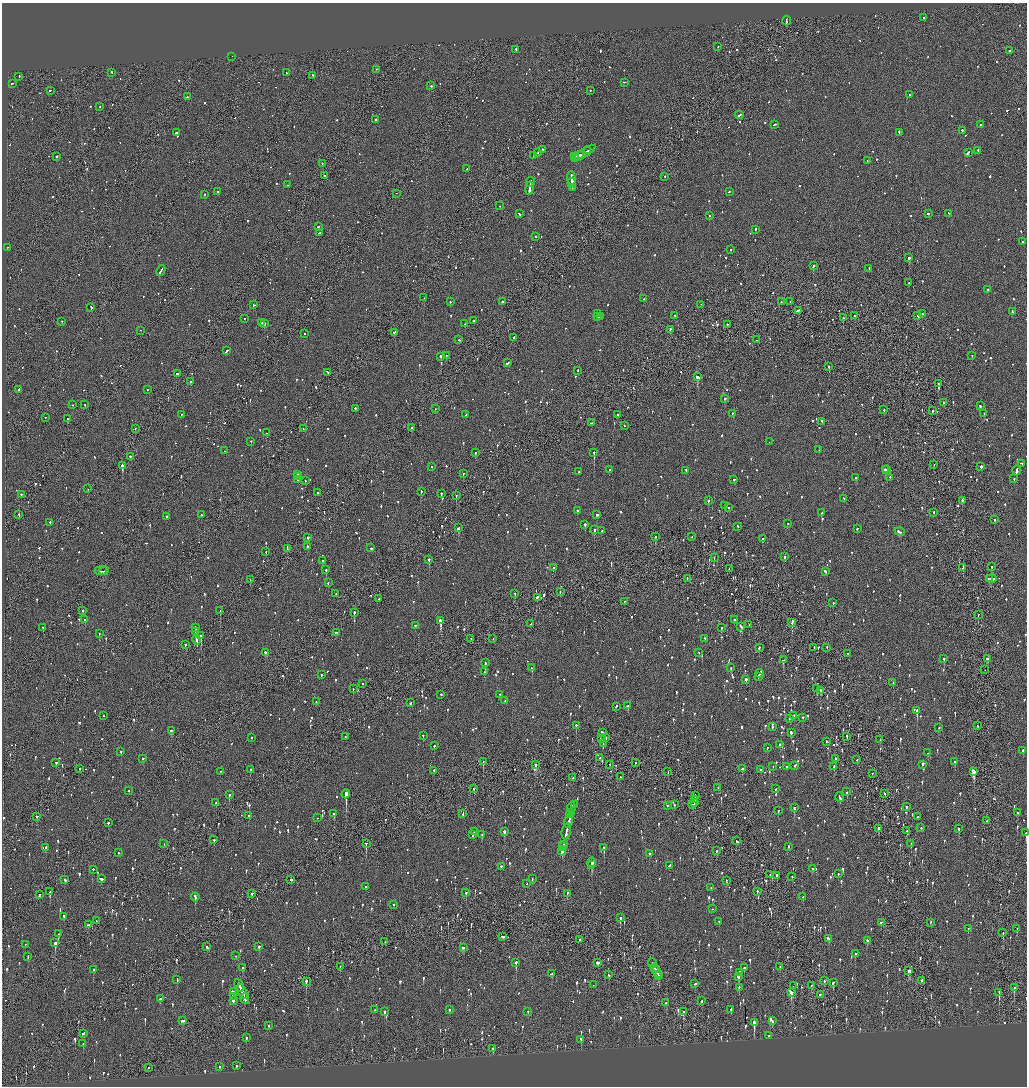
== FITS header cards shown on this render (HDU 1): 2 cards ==
NAXIS1  =                 2050
NAXIS2  =                 2168

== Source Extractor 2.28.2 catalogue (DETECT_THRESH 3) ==
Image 2050 x 2168 px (HDU 1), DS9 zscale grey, zoomed out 1/2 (1 PNG px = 2 x 2 image px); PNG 1029 x 1088 px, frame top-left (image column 2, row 2167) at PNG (2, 3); each listed source drawn as its Kron ellipse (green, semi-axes under 4 px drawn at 4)
Background -0.103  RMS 0.098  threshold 0.294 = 3 sigma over >= 5 px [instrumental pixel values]
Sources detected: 1871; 96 cannot appear on this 1/2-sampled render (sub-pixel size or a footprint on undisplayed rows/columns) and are neither listed nor drawn; of the other 1775, the 500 brightest by FLUX_AUTO listed and drawn (1275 fainter detections omitted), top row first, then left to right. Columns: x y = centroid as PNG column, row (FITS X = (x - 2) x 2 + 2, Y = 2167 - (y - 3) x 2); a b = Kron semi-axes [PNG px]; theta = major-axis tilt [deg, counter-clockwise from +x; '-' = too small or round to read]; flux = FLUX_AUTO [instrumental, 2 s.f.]
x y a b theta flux
924 17 2 2 - 190
786 21 5 1 - 170
718 47 2 2 - 94
516 49 2 2 - 83
1010 50 2 2 - 240
232 56 2 2 - 210
376 69 2 1 - 130
111 72 2 2 - 110
286 73 2 2 - 70
312 75 2 1 - 110
19 76 2 2 - 73
624 82 3 2 - 94
12 83 2 2 - 120
431 86 2 2 - 70
50 90 3 2 - 130
590 90 2 2 - 80
909 95 3 2 - 110
187 97 2 2 - 150
100 107 2 2 - 130
739 115 4 2 - 180
376 120 2 2 - 220
774 124 3 2 - 74
980 124 2 2 - 140
962 130 2 2 - 120
177 132 2 2 - 350
899 132 3 2 - 130
543 150 2 2 - 100
978 150 2 2 - 97
587 151 3 1 - 220
538 152 3 2 - 200
968 152 4 2 - 260
584 153 13 2 33 390
533 155 2 1 - 130
578 155 5 2 - 440
57 156 2 2 - 160
575 156 2 1 - 77
867 161 2 2 - 79
322 164 2 1 - 72
467 169 2 2 - 130
324 176 2 2 - 89
665 176 2 2 - 78
571 178 7 2 -87 270
530 182 5 2 - 240
572 183 5 2 - 300
288 185 2 1 - 92
572 187 3 1 - 120
529 188 7 2 81 300
217 191 2 2 - 76
729 191 2 2 - 100
396 193 2 1 - 140
204 195 3 2 - 72
500 206 2 2 - 86
928 213 3 2 - 140
949 213 2 2 - 390
519 214 3 2 - 84
709 216 2 2 - 110
318 226 2 2 - 85
755 229 3 2 - 100
319 233 3 2 - 130
536 237 2 1 - 120
1022 242 2 2 - 130
7 247 2 2 - 92
730 250 2 2 - 73
909 258 2 2 - 730
813 266 2 2 - 430
869 268 2 2 - 99
161 270 6 2 62 290
909 282 3 1 - 88
988 289 2 2 - 91
424 298 2 2 - 94
644 299 2 2 - 83
502 301 2 2 - 230
450 302 2 2 - 130
781 302 2 1 - 92
790 302 2 1 - 110
253 304 3 2 - 200
701 304 2 1 - 67
91 307 2 2 - 100
798 310 3 2 - 280
1012 312 3 2 - 170
597 313 2 2 - 320
922 314 2 2 - 76
918 315 2 2 - 1200
597 316 4 2 - 180
675 316 2 2 - 79
854 316 3 2 - 100
600 317 2 2 - 81
245 318 2 2 - 73
843 318 2 2 - 100
474 320 2 2 - 140
62 321 2 1 - 73
262 323 2 2 - 68
264 323 2 2 - 510
465 324 2 2 - 180
727 324 2 2 - 140
670 329 2 2 - 110
141 330 2 1 - 75
394 332 2 2 - 230
304 333 2 1 - 100
514 337 2 2 - 290
459 340 2 2 - 85
757 340 2 1 - 130
226 351 3 2 - 130
446 355 2 2 - 150
972 355 2 2 - 71
441 356 2 2 - 250
508 363 3 2 - 290
829 367 2 2 - 150
578 370 3 2 - 68
328 372 3 2 - 170
177 374 3 2 - 130
697 377 3 2 - 1300
190 381 2 2 - 200
938 384 2 2 - 74
147 389 2 2 - 110
19 390 3 2 - 110
724 398 2 2 - 250
944 402 2 1 - 370
73 405 2 2 - 180
85 405 2 2 - 74
980 406 3 2 - 96
355 408 2 2 - 120
435 409 2 1 - 74
884 410 2 1 - 78
932 411 3 1 - 150
732 413 2 2 - 120
181 414 2 2 - 97
618 414 2 2 - 82
984 414 2 2 - 69
466 415 2 2 - 260
45 417 2 2 - 89
68 419 2 1 - 66
822 421 2 2 - 150
592 423 3 2 - 87
624 425 2 2 - 110
411 427 2 2 - 120
135 428 2 1 - 84
303 429 2 1 - 240
266 433 2 2 - 77
251 441 2 2 - 120
769 442 2 1 - 130
819 450 2 2 - 73
224 451 2 2 - 67
594 452 2 2 - 650
475 453 2 2 - 110
130 456 2 2 - 99
1021 463 3 2 - 120
934 464 2 1 - 83
122 465 2 2 - 1200
432 466 2 2 - 68
981 466 2 2 - 330
885 469 2 2 - 110
887 469 3 2 - 130
609 470 2 2 - 100
686 470 2 2 - 90
1016 470 5 2 - 960
579 472 2 2 - 71
463 473 2 2 - 92
298 475 3 2 - 85
298 477 2 2 - 67
856 477 2 2 - 94
890 477 2 2 - 110
298 479 3 2 - 110
734 479 2 2 - 130
1014 479 2 2 - 70
305 480 2 2 - 71
88 489 2 1 - 87
421 491 2 2 - 76
318 492 2 2 - 76
441 493 2 2 - 110
21 494 2 2 - 140
456 495 2 2 - 93
844 498 3 2 - 140
962 500 2 2 - 300
708 501 2 2 - 100
724 505 2 2 - 84
729 507 2 2 - 85
577 510 2 2 - 140
934 512 2 2 - 91
821 513 2 2 - 210
202 514 3 2 - 72
597 514 3 2 - 160
19 515 3 1 - 180
167 516 2 2 - 250
994 520 2 2 - 77
50 522 2 2 - 260
788 523 2 2 - 72
585 524 2 2 - 290
738 527 2 1 - 92
458 528 3 2 - 220
857 528 2 2 - 74
594 529 2 2 - 180
602 531 2 2 - 72
900 532 5 2 - 170
655 536 2 2 - 160
308 537 3 2 - 130
692 537 2 2 - 67
762 539 2 2 - 87
308 546 3 2 - 130
287 548 4 1 - 180
371 548 2 2 - 110
266 552 2 2 - 82
784 557 2 2 - 570
714 558 2 1 - 79
429 559 2 2 - 280
323 561 2 2 - 67
553 567 2 2 - 83
992 567 3 2 - 120
963 568 3 2 - 380
729 569 2 1 - 86
326 570 2 2 - 190
101 571 6 2 6 120
104 571 4 1 - 180
825 571 3 2 - 89
687 578 2 1 - 85
989 578 3 2 - 100
992 578 5 2 - 220
250 580 2 1 - 85
328 582 2 2 - 110
560 592 2 1 - 75
336 593 3 1 - 76
515 593 2 2 - 93
537 597 4 2 - 200
379 599 2 2 - 97
624 601 2 2 - 68
833 603 2 2 - 87
220 610 2 2 - 150
83 611 2 2 - 69
354 612 2 2 - 230
978 614 2 1 - 120
85 620 2 2 - 200
441 620 3 2 - 1100
734 620 2 2 - 94
792 622 3 2 - 580
531 624 2 2 - 80
415 625 2 2 - 75
749 625 2 2 - 76
741 626 3 2 - 110
43 628 2 2 - 72
196 628 3 2 - 110
721 628 2 2 - 150
195 631 3 2 - 180
336 632 2 2 - 70
99 633 2 1 - 110
201 635 2 2 - 220
471 638 2 1 - 130
705 638 2 2 - 76
493 639 2 1 - 77
196 640 5 2 - 270
185 645 2 2 - 97
814 647 2 1 - 85
827 647 2 1 - 66
759 648 3 2 - 120
265 652 3 2 - 180
699 652 2 2 - 77
848 653 2 1 - 84
944 658 2 2 - 140
987 658 2 2 - 320
783 660 2 2 - 280
485 663 2 2 - 270
532 668 2 2 - 310
731 668 2 2 - 100
985 670 2 1 - 89
484 672 2 2 - 71
760 673 4 2 - 160
321 675 2 2 - 80
758 677 4 2 - 200
746 679 2 2 - 1400
893 683 2 2 - 91
362 684 2 2 - 82
353 689 2 2 - 68
817 689 2 2 - 130
821 690 3 2 - 380
441 694 2 2 - 69
500 694 2 2 - 97
505 701 2 2 - 110
316 702 3 2 - 82
411 703 3 2 - 85
616 706 3 2 - 120
628 706 2 2 - 270
917 710 3 2 - 880
794 715 2 2 - 67
104 716 2 2 - 100
803 717 2 2 - 230
789 718 2 2 - 67
576 725 2 2 - 260
977 726 2 2 - 100
772 727 2 2 - 180
939 728 2 2 - 130
171 730 2 2 - 120
602 732 3 2 - 200
791 732 3 2 - 240
423 735 2 2 - 87
847 736 2 2 - 74
251 737 2 2 - 67
345 737 2 1 - 74
606 738 2 2 - 170
601 739 4 2 - 90
880 739 2 2 - 130
826 741 2 1 - 93
603 744 3 1 - 84
780 744 2 2 - 170
434 746 2 2 - 140
767 748 2 2 - 69
1023 750 2 2 - 250
121 752 2 2 - 120
928 753 2 2 - 96
143 758 2 2 - 72
600 758 2 2 - 580
836 758 2 2 - 97
857 760 2 2 - 78
56 762 3 2 - 83
483 762 2 1 - 96
955 762 2 2 - 98
635 763 2 2 - 68
610 764 2 1 - 210
922 764 3 2 - 390
536 765 2 2 - 380
795 765 3 2 - 140
773 766 2 2 - 69
834 766 3 2 - 74
786 767 2 2 - 74
80 768 3 1 - 260
742 769 2 2 - 310
761 769 2 2 - 280
250 770 2 2 - 120
434 770 2 2 - 89
221 771 2 2 - 87
974 771 4 3 - 980
668 772 2 1 - 75
872 773 2 1 - 210
620 777 2 2 - 130
573 778 2 1 - 360
474 788 2 2 - 210
718 788 2 1 - 79
776 789 2 2 - 71
128 791 2 2 - 91
847 792 2 2 - 95
346 794 4 2 - 5800
885 794 3 1 - 110
229 795 2 2 - 130
695 795 4 1 - 560
840 797 4 2 - 160
695 799 3 2 - 480
216 802 2 2 - 75
694 803 4 1 - 470
574 804 2 2 - 72
693 804 3 2 - 99
667 805 2 1 - 130
674 805 2 2 - 86
906 807 2 2 - 110
571 808 5 2 - 290
794 808 3 2 - 230
778 810 2 2 - 130
570 812 3 2 - 180
1017 813 2 2 - 110
334 814 2 2 - 130
463 814 3 2 - 120
248 815 2 1 - 120
570 815 3 2 - 160
37 816 2 2 - 79
918 817 2 2 - 88
317 818 2 2 - 74
568 821 7 2 77 280
987 821 2 1 - 76
108 823 2 2 - 77
878 828 4 2 - 190
921 828 2 2 - 78
959 828 2 2 - 200
474 831 2 2 - 170
504 831 2 2 - 310
566 831 8 2 78 280
907 831 2 2 - 75
1026 833 2 1 - 960
473 835 3 2 - 230
482 835 2 2 - 78
214 840 2 2 - 240
737 841 3 2 - 180
911 843 2 2 - 86
164 844 2 1 - 79
366 844 4 2 - 350
563 844 4 2 - 230
788 846 2 2 - 93
46 847 2 2 - 240
563 847 3 2 - 190
604 847 3 2 - 300
716 850 2 2 - 88
562 851 5 2 - 300
118 853 2 2 - 78
649 853 2 2 - 96
592 862 4 2 - 2500
591 865 3 2 - 1400
669 865 3 2 - 89
501 866 2 2 - 66
93 869 2 2 - 83
813 869 2 2 - 91
838 874 2 2 - 69
770 875 2 1 - 180
777 875 3 2 - 270
792 877 2 1 - 100
101 879 3 2 - 270
291 879 2 2 - 440
532 879 2 2 - 87
65 880 3 2 - 460
726 880 2 2 - 120
527 884 2 1 - 75
366 887 2 2 - 71
711 888 2 2 - 90
757 891 2 2 - 110
50 892 3 2 - 340
466 892 2 2 - 170
252 893 2 2 - 170
567 893 3 2 - 110
39 895 2 2 - 89
195 897 4 2 - 220
803 897 2 2 - 110
393 904 2 2 - 160
712 909 2 2 - 78
64 916 2 2 - 150
620 918 3 2 - 300
96 921 2 2 - 69
719 921 2 2 - 93
881 922 2 2 - 130
930 922 3 2 - 110
88 925 3 2 - 95
968 928 3 2 - 92
1017 929 3 2 - 120
1003 933 2 1 - 150
59 934 3 2 - 530
503 936 3 2 - 110
828 938 4 2 - 120
580 939 2 2 - 160
867 940 2 2 - 93
385 942 2 1 - 100
55 943 4 2 - 710
25 944 2 1 - 93
206 946 2 2 - 74
259 946 2 2 - 220
463 948 3 2 - 85
855 953 2 2 - 110
28 956 3 2 - 80
236 956 2 2 - 87
516 962 3 2 - 250
597 962 3 2 - 140
652 963 5 2 - 180
340 966 2 2 - 67
780 967 2 2 - 74
242 968 3 2 - 67
655 968 3 2 - 190
744 968 2 2 - 160
93 969 2 2 - 150
909 970 3 2 - 210
657 972 6 2 -63 320
739 972 2 2 - 130
552 974 2 2 - 100
609 975 2 2 - 91
659 975 3 1 - 110
738 976 2 2 - 560
177 979 3 2 - 100
921 980 2 1 - 120
306 981 3 2 - 590
824 981 3 2 - 86
833 983 4 2 - 210
695 984 2 2 - 78
239 985 6 2 -63 290
593 985 2 1 - 92
811 985 2 1 - 80
793 986 2 1 - 140
739 987 2 2 - 81
1014 988 4 2 - 200
242 991 8 2 -64 390
233 992 3 2 - 560
791 992 4 2 - 440
999 993 3 1 - 220
820 994 2 2 - 73
234 997 3 2 - 220
160 999 3 2 - 71
245 999 5 2 - 240
233 1000 3 2 - 190
702 1001 2 2 - 100
666 1003 2 2 - 71
731 1009 3 2 - 130
374 1010 2 2 - 71
450 1010 2 2 - 68
528 1011 2 2 - 69
683 1011 3 2 - 260
384 1012 3 2 - 100
182 1021 4 2 - 140
772 1021 3 2 - 77
754 1022 3 2 - 850
268 1025 2 2 - 130
83 1033 3 2 - 140
769 1036 4 2 - 210
246 1037 2 2 - 180
581 1040 3 2 - 130
83 1044 2 2 - 110
493 1048 4 2 - 88
237 1066 2 2 - 310
220 1067 2 2 - 68
148 1068 2 1 - 73
At the frame edge (FLAGS 8, measured only in part): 1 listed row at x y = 1026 833
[1275 fainter detections neither listed nor drawn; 96 sub-pixel or undisplayed-footprint detections neither listed nor drawn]